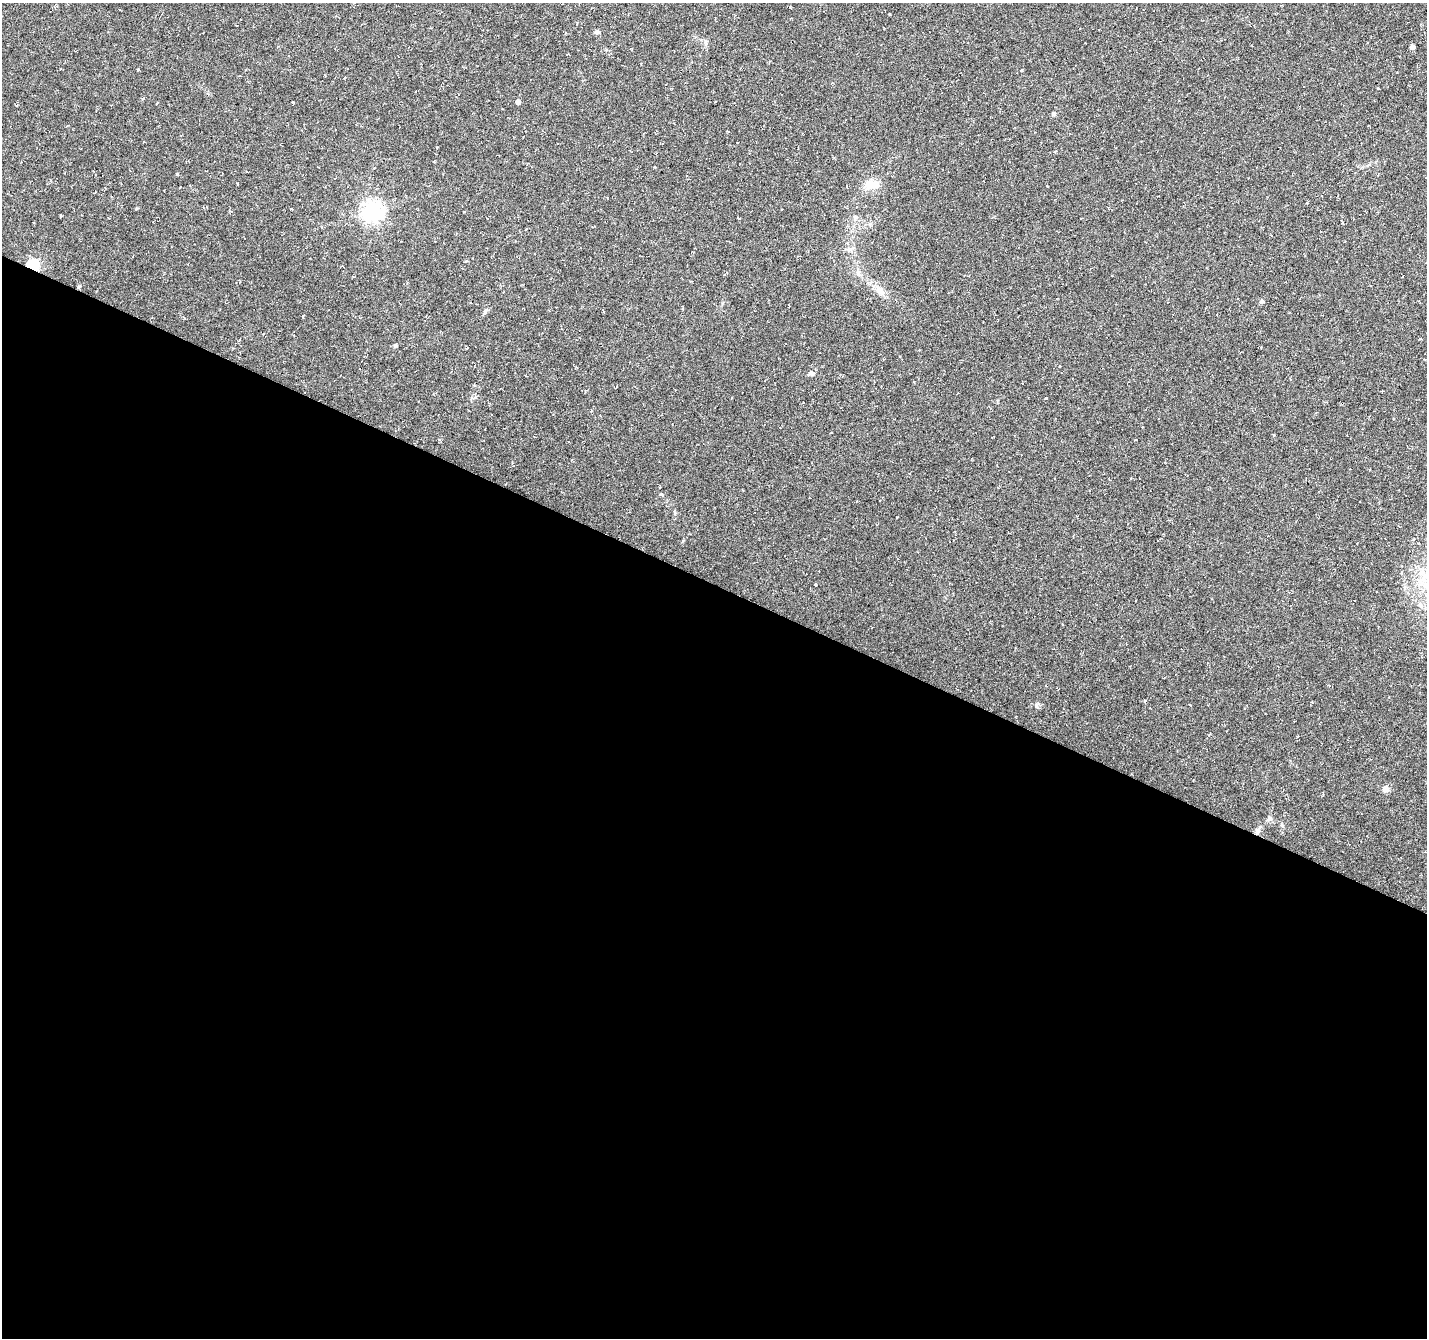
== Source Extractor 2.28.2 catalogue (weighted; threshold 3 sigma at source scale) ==
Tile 14 of 4 x 4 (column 2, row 4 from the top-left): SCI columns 1426-2850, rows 203-1538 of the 5707 x 5815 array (HDU 1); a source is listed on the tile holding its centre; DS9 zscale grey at full resolution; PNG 1429 x 1340 px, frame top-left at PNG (2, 3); no overlay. Shown black and unused: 56% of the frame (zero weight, under 3 of 6 exposures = <1% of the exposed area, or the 3 px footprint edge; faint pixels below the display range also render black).
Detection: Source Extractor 2.28.2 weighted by HDU 2 'WHT'; one run over the whole footprint, this tile lists its part. Background 0.00531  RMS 0.004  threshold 0.0163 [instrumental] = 3 sigma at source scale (4.09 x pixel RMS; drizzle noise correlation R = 1.36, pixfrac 0.8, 0.0396/0.0396 arcsec/px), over >= 5 px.
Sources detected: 37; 1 cosmic-ray / hot-pixel residue — not listed; the other 36 listed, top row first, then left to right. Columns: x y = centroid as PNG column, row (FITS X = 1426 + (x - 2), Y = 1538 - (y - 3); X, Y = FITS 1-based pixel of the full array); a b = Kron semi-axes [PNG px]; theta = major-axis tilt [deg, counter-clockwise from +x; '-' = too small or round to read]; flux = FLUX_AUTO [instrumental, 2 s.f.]
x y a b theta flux
889 14 3 2 - 0.28
597 32 7 6 - 0.79
1412 47 4 4 - 1.4
138 69 3 3 - 0.39
1378 88 3 2 - 0.35
518 102 4 4 - 1.5
157 103 3 2 - 0.28
17 105 4 3 - 0.34
1054 114 4 4 - 0.96
436 147 3 2 - 0.4
237 184 3 2 - 0.24
872 185 18 11 7 5.3
372 211 7 7 - 200
855 217 8 6 76 1
487 218 4 2 - 0.24
526 229 3 2 - 0.26
849 249 8 7 - 1.3
33 266 6 5 - 44
79 287 5 4 - 0.43
880 291 15 8 -34 3.1
1262 301 5 5 - 0.97
485 312 7 4 72 0.58
395 345 5 4 - 0.65
1261 348 3 3 - 0.26
1060 366 3 2 - 0.33
811 373 6 6 - 1.5
731 398 2 2 - 0.27
1046 398 3 3 - 0.34
1135 440 3 2 - 0.26
661 494 5 4 - 0.37
815 585 3 3 - 0.36
1145 701 5 4 - 0.41
1190 705 3 2 - 0.25
1386 789 5 5 - 3.8
1269 818 7 6 - 0.93
1257 831 9 5 87 1.1
Overlapping masked pixels (flux is a lower limit): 2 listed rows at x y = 33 266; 1257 831
Unlisted compact peaks at least as high as the median listed source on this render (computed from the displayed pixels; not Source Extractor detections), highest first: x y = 177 174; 1036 705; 293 102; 1282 825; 137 208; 683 541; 1022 70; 706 42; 1274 435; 897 517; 870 224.